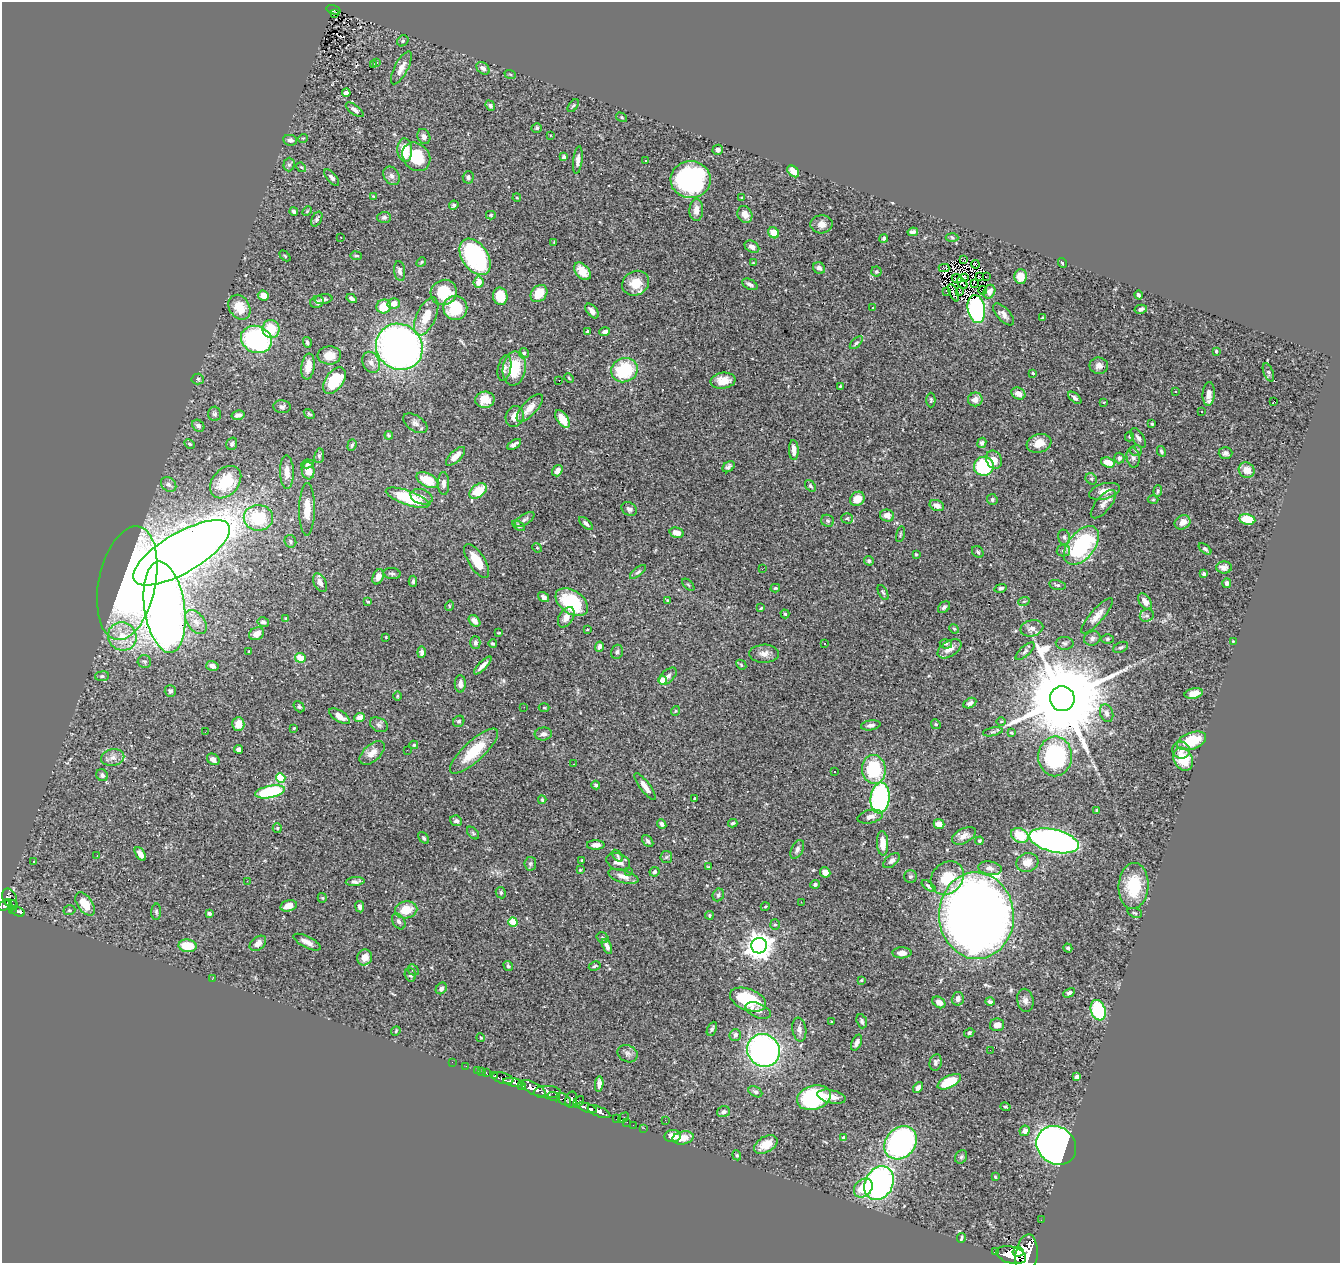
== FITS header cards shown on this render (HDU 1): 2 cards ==
NAXIS1  =                 1338
NAXIS2  =                 1261

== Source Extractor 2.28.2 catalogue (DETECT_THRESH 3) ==
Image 1338 x 1261 px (HDU 1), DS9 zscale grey, 1 PNG px = 1 image px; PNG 1342 x 1265 px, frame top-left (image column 1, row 1261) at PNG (2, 2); each listed source drawn as its Kron ellipse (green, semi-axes under 4 px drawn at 4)
Background 0.734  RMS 0.028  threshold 0.083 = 3 sigma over >= 5 px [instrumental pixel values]
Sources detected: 474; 4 with non-positive FLUX_AUTO (blend fragments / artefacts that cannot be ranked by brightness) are neither listed nor drawn; the other 470 listed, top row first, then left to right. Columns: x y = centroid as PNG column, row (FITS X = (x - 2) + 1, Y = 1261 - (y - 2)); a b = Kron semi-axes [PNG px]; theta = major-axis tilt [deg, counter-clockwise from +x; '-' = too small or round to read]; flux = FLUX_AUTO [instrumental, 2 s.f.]
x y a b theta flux
333 10 7 3 -15 96
335 13 3 2 - 12
403 41 6 5 - 3.1
377 63 4 3 - 1.5
374 65 3 2 - 1.4
401 68 18 6 62 15
483 68 7 5 -44 7
510 74 6 3 -19 1.4
346 93 4 4 - 21
490 106 5 4 - 5
573 106 7 3 54 2.6
355 110 10 4 -37 5.9
621 117 6 3 -32 2.2
537 128 5 4 - 3.3
550 135 2 2 - 1.4
424 136 8 6 -67 7.6
303 138 5 3 - 1.6
290 140 7 5 -10 6.1
405 150 12 7 -87 36
718 150 5 5 - 5
416 157 15 12 -48 67
564 157 3 3 - 3.5
578 160 14 4 83 8.7
645 161 3 3 - 7.5
289 164 7 5 89 4.1
301 167 5 4 - 2.1
793 171 7 4 -44 18
391 176 10 7 -57 7.8
332 177 10 4 -48 6
468 177 6 5 - 4
691 180 20 18 3 290
373 196 3 2 - 1.5
517 198 4 3 - 1.7
742 198 3 2 - 1.5
454 205 5 4 - 3.3
696 210 11 7 90 14
294 211 4 3 - 4.9
307 211 5 3 - 2
745 214 9 7 -63 12
491 215 5 4 - 2.3
384 217 7 5 2 4.5
317 219 8 5 62 4.5
821 224 11 9 4 12
913 232 5 4 - 7.5
774 233 6 5 - 32
341 237 2 2 - 1.2
884 238 4 4 - 2.8
952 238 6 4 -4 2.5
554 243 4 3 - 1.7
752 247 8 5 -30 9.1
285 256 6 4 -45 2
356 256 5 3 - 2
475 257 20 13 -56 200
964 259 3 2 - 1.7
421 262 5 4 - 2.2
753 263 3 2 - 1.6
1062 263 5 4 - 1.8
975 264 4 2 - 1.9
819 268 6 5 - 7.4
944 268 5 3 - 0.51
400 271 10 5 -83 7.1
582 271 10 6 -49 25
876 271 5 5 - 3.1
979 276 2 2 - 1.1
964 277 3 2 - 0.89
986 277 2 2 - 1.2
1021 277 7 6 - 24
957 279 5 2 - 1.2
479 282 5 5 - 18
636 283 14 12 30 33
962 283 6 2 -54 1.4
975 283 3 2 - 1.3
750 284 8 5 -27 5.7
983 290 4 2 - 2.2
946 291 3 2 - 1.5
960 291 3 2 - 0.81
444 292 13 12 - 68
989 292 7 5 63 7.7
954 293 9 4 -66 0.55
539 294 9 7 49 34
263 295 5 5 - 13
1138 295 4 3 - 3.6
500 296 9 7 -77 37
352 298 5 3 - 6.3
323 299 9 5 8 3.9
317 302 7 6 - 6.1
394 304 6 5 - 16
239 307 13 10 -59 36
384 307 7 7 - 41
455 308 12 12 - 75
872 308 3 3 - 6.5
976 309 14 8 -80 360
1141 309 6 4 13 6.2
592 311 8 5 -50 10
1004 314 13 6 -47 9.6
426 316 20 9 65 39
1043 318 4 3 - 2.9
271 329 9 8 - 47
588 331 3 3 - 2.5
604 332 5 4 - 7.2
256 339 16 13 -24 270
307 342 5 3 - 3.5
856 343 8 4 44 3.6
399 347 24 22 -40 930
1216 351 3 3 - 1.8
524 353 5 5 - 4.8
329 355 12 9 3 22
371 362 11 8 -65 11
1099 366 9 8 - 9.9
308 367 13 6 82 22
504 368 13 6 78 7.1
514 368 17 11 81 61
624 370 13 12 - 110
1268 372 9 5 -68 4
1033 373 4 3 - 2.2
569 378 5 3 - 1.8
198 379 6 5 - 3.5
559 380 3 2 - 1.6
334 381 15 8 55 61
723 381 12 8 7 22
840 386 3 3 - 1.5
1175 391 3 2 - 3.6
1018 394 7 5 -25 13
1209 394 12 6 86 13
1075 398 8 4 -41 5.6
975 399 7 7 - 12
485 400 9 8 - 23
931 400 7 4 90 3
1274 401 3 2 - 23
1103 402 3 2 - 1.7
282 407 9 6 -5 4.9
530 408 18 7 47 17
1201 411 3 3 - 3.3
215 414 7 6 - 4.5
309 414 6 4 -33 3
238 415 6 4 14 6.9
515 416 10 9 - 18
562 419 10 5 -55 29
415 423 13 7 -33 7.5
1152 424 3 3 - 2.1
198 426 7 5 -43 6.6
389 435 4 3 - 2.4
1129 436 5 3 - 2.3
1138 438 11 5 -57 6.9
982 443 5 4 - 5.3
1039 443 12 9 18 25
189 444 5 4 - 3.5
232 444 6 5 - 4.5
514 444 8 4 31 7.8
352 445 6 4 70 3.5
794 450 10 5 -88 14
1136 451 6 5 - 3.5
1161 451 5 4 - 3.4
1225 453 7 6 - 6.5
319 456 7 5 81 3.5
455 456 12 5 44 17
1133 457 10 6 -80 6.9
1119 458 5 5 - 7.7
994 460 9 7 -62 16
1108 462 7 5 -22 25
308 464 6 4 11 3.8
984 466 10 9 - 110
729 467 6 4 38 5.8
1247 470 8 7 - 22
308 471 9 6 -83 21
557 471 6 4 55 9.6
287 472 17 7 -89 19
1091 479 6 5 - 3.4
427 480 12 6 -28 49
226 482 18 13 48 66
444 483 11 5 -89 9
169 484 8 6 -43 6.3
810 486 6 4 -53 3.5
478 491 10 6 35 51
1105 491 16 8 14 21
1158 491 5 3 - 2.8
422 497 11 7 -17 9.7
408 498 23 7 -20 100
857 499 8 6 44 25
992 499 5 5 - 3.3
1153 500 5 3 - 1.8
1103 504 17 7 51 12
937 506 7 5 -23 11
307 509 26 8 89 29
629 509 8 6 -33 5.5
887 516 7 6 - 14
258 518 15 13 -2 84
847 518 6 5 - 3
525 519 11 5 32 5.6
1247 519 8 5 -10 53
828 521 6 6 - 3.7
1183 522 8 6 31 15
586 524 8 4 -44 5.3
519 526 7 4 -34 3.2
677 533 7 5 -14 15
900 534 8 3 77 2
1064 537 8 6 -75 4.6
290 541 6 5 - 3.8
1081 545 22 13 51 200
537 548 5 4 - 2
1205 549 7 4 -40 3.8
1063 551 7 5 10 4.3
978 552 6 5 - 3.8
181 553 55 20 30 4200
916 554 3 3 - 1.6
477 561 19 8 -57 44
869 561 5 4 - 2.8
1224 567 8 6 -1 7.8
762 569 2 2 - 3
638 572 10 3 38 3.4
392 573 8 5 -5 4.4
1204 574 4 3 - 3.8
378 577 8 5 67 9.2
413 581 5 4 - 3.1
127 583 58 28 78 960
320 583 10 6 -63 11
1227 583 5 4 - 6.5
688 585 8 3 -45 1.8
1057 585 8 4 -12 3.7
775 588 5 3 - 2.2
1000 588 6 4 13 4.4
883 593 8 3 -62 2.7
544 597 6 4 -33 6.2
667 600 4 3 - 1.8
1024 601 6 3 18 2.1
1145 601 9 5 -57 9.9
368 602 4 3 - 2.1
572 602 18 11 -35 120
449 606 5 3 - 1.6
164 607 46 20 -82 2200
944 607 7 5 41 3.9
761 608 4 3 - 2.1
785 614 4 4 - 2.4
1097 616 23 6 49 16
1147 616 7 6 - 4.9
566 617 11 7 58 16
286 618 4 3 - 2.1
474 621 7 4 -45 9.4
196 622 14 8 -52 15
263 622 6 4 -11 4.3
1032 628 11 8 13 11
587 629 4 3 - 2.1
954 629 5 4 - 2
499 633 4 2 - 1.7
257 634 8 6 28 17
122 636 14 13 - 38
386 637 2 2 - 1.2
1092 638 8 7 - 6
1108 639 6 5 - 3.2
1233 641 4 3 - 1.3
475 643 6 5 - 5.3
493 643 4 3 - 3
1065 643 9 6 -2 5.3
824 644 3 2 - 3.3
946 644 6 4 -10 3.2
599 647 5 4 - 6.3
1121 647 8 5 25 4.6
949 649 13 7 32 17
1025 651 12 5 41 5.2
249 652 3 2 - 2
422 652 6 3 85 5.1
617 652 7 5 73 4.2
764 654 15 9 2 13
300 658 5 5 - 24
144 661 7 6 - 4.1
741 665 5 4 - 2.5
212 666 6 5 - 6.8
483 666 12 4 45 10
102 676 7 5 7 3.9
668 676 10 6 43 7.5
662 680 4 4 - 28
460 684 8 5 90 8.2
170 691 5 5 - 5.8
1194 693 9 5 13 16
397 696 5 3 - 1.6
1062 699 12 12 - 41000
970 703 7 5 27 6.3
299 707 6 4 -50 2.9
524 707 2 2 - 3.6
544 708 5 3 - 1.8
675 711 5 3 - 1.6
1107 713 9 6 -70 7.2
339 716 11 5 -33 17
359 717 5 4 - 14
459 721 6 5 - 3.2
1001 721 5 3 - 1.5
238 724 7 6 - 24
936 724 5 4 - 2.2
379 725 9 6 -27 6.1
871 725 10 5 9 7
294 728 3 3 - 1.8
205 732 2 2 - 0.84
993 732 10 3 10 3.3
1011 733 3 3 - 2.1
543 734 9 6 6 7.3
1191 741 15 8 19 69
414 745 4 4 - 2.1
239 749 4 4 - 8.7
407 750 2 2 - 2.5
1181 750 9 8 - 9.9
474 751 31 10 42 66
372 753 15 8 43 15
1055 756 20 17 87 230
113 758 11 8 13 11
213 759 7 5 -35 10
1183 759 12 9 -61 51
574 764 2 2 - 0.9
874 769 14 12 -82 100
835 772 2 2 - 1.9
102 775 6 5 - 6.6
281 778 5 4 - 89
596 785 4 4 - 2.9
645 786 16 5 -53 14
270 792 15 6 11 140
880 798 15 9 85 330
694 799 3 2 - 1.8
542 800 4 3 - 2.3
1097 810 4 3 - 3.2
870 817 13 6 12 11
456 821 6 5 - 5.8
733 823 5 3 - 2.5
662 824 5 4 - 4.7
939 824 5 4 - 18
277 828 5 4 - 2.3
473 833 7 4 -46 3.1
1020 835 9 7 -29 49
964 836 13 7 28 14
424 838 6 4 -51 3.5
648 841 7 4 -51 4
979 841 4 4 - 3.7
1054 841 25 11 -14 620
883 843 12 5 -88 19
596 845 9 4 0 11
797 849 10 6 63 6.4
140 854 8 4 -58 8.7
97 856 2 2 - 1.2
618 856 7 4 -53 2.9
666 857 6 6 - 3.1
582 860 3 2 - 1.8
34 861 2 2 - 1.4
891 861 9 5 40 5.1
618 862 12 8 -22 13
1027 862 11 9 15 19
530 864 7 6 - 3.4
708 867 4 3 - 1.8
990 868 12 7 -10 8
580 870 4 3 - 1.4
628 872 3 2 - 3.4
654 872 5 4 - 4.2
825 872 5 5 - 11
623 876 16 6 -16 15
910 877 6 6 - 3.3
947 878 18 15 48 54
247 881 3 2 - 1.4
355 882 9 4 4 6
815 884 5 4 - 4.3
929 886 8 4 -36 4.7
1133 886 23 15 86 80
501 893 6 5 - 3.2
718 895 6 5 - 4.3
10 898 10 6 -64 480
322 898 5 4 - 2.1
9 902 4 3 - 210
801 902 2 2 - 0.9
85 904 13 7 -55 33
4 905 6 5 - 450
13 905 5 3 - 81
288 906 8 5 15 17
360 907 6 4 -82 6
765 907 4 3 - 1.5
12 909 4 3 - 170
69 910 6 4 18 2.6
406 910 11 8 11 40
18 911 7 4 -25 230
156 912 8 5 88 3.5
209 913 4 3 - 6.2
1135 913 8 4 -19 2.9
709 915 4 3 - 2
976 916 43 37 -87 2700
399 921 8 6 -58 7.7
513 922 4 4 - 58
775 925 5 5 - 3
603 938 6 5 - 3.4
307 942 15 5 -27 12
258 943 9 6 38 11
188 946 9 6 -7 46
607 946 8 4 -67 7.4
759 946 8 7 - 2100
1068 948 4 3 - 4.3
902 953 9 5 1 11
365 957 8 7 - 15
508 966 5 4 - 3.3
595 966 6 4 28 3.2
413 970 6 5 - 3
410 975 7 5 -73 4.9
212 979 3 2 - 4.1
861 980 4 3 - 2
441 988 6 5 - 7.4
1069 993 6 4 28 4.7
958 999 7 6 - 10
748 1000 19 10 -21 92
1025 1000 12 8 -79 9
939 1002 7 5 -36 11
990 1002 5 4 - 4.4
758 1010 13 7 -23 8.4
1098 1010 10 7 -71 140
862 1021 7 5 -72 3.7
832 1022 3 2 - 1.7
997 1025 7 6 - 12
712 1029 7 4 65 3.5
799 1029 12 7 -81 7.3
396 1031 5 4 - 2.3
969 1033 5 4 - 3.8
735 1035 6 5 - 6.3
481 1038 4 3 - 1.6
857 1043 8 4 66 7.8
764 1050 17 16 - 590
990 1050 2 2 - 25
628 1054 10 8 -25 7.3
452 1062 2 2 - 8.9
936 1062 8 6 79 5.1
466 1066 2 2 - 7.2
477 1070 2 2 - 8.6
482 1072 3 2 - 16
486 1073 4 3 - 27
495 1076 3 3 - 110
1077 1077 4 4 - 15
503 1078 11 5 -16 300
513 1082 10 4 -10 1300
949 1082 13 6 26 70
599 1084 8 4 85 8.9
522 1085 4 3 - 620
918 1087 6 4 53 6.8
533 1088 14 5 -27 2800
547 1092 13 6 1 1200
755 1092 7 5 -30 4.2
554 1097 6 3 -22 450
814 1097 17 12 17 180
831 1097 14 6 -12 15
564 1099 8 5 -39 590
571 1100 8 5 77 160
579 1102 6 3 48 95
1006 1107 5 3 - 2
587 1108 10 4 -19 1500
599 1112 12 5 -22 1700
723 1112 6 5 - 5.7
623 1118 6 2 45 76
617 1119 3 3 - 42
665 1120 2 2 - 1.3
627 1122 2 2 - 12
633 1125 2 2 - 8.3
644 1128 2 2 - 12
1025 1131 5 5 - 9.8
673 1136 8 6 7 22
683 1138 11 6 11 20
844 1138 4 4 - 16
901 1143 18 14 48 460
766 1144 13 8 30 27
1056 1145 21 18 -40 1400
737 1155 5 4 - 2.2
961 1157 7 5 61 3.9
995 1177 4 3 - 1.8
879 1183 17 14 62 510
863 1188 10 8 45 38
1041 1220 2 2 - 6.9
961 1238 5 2 - 2.2
996 1252 3 3 - 99
1018 1252 5 5 - 1200
1011 1255 15 8 -16 4500
1026 1255 20 11 83 5900
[4 non-positive-flux detections neither listed nor drawn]